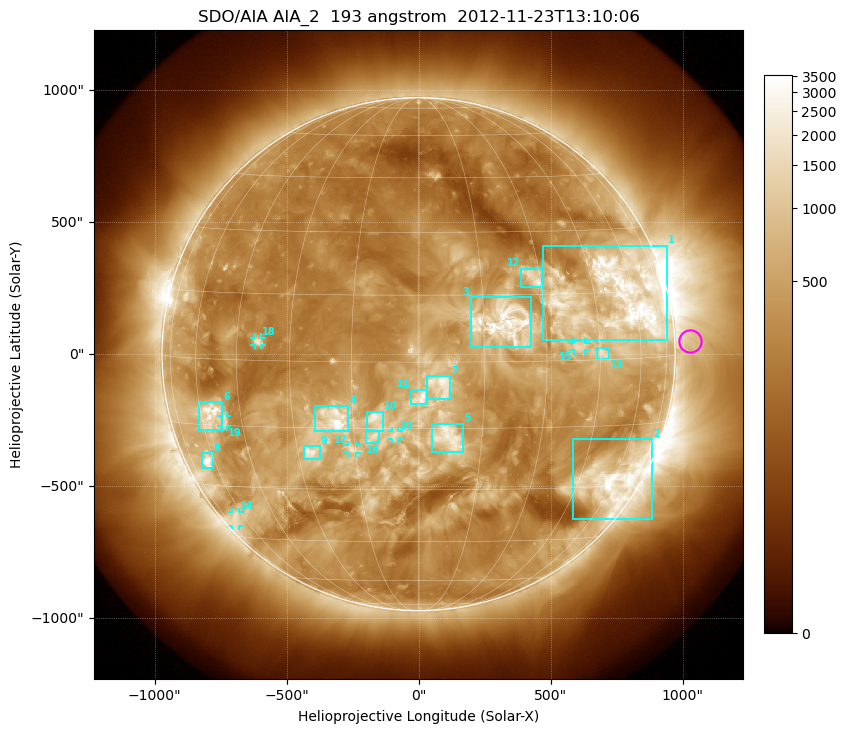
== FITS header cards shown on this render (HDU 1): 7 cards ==
TELESCOP= 'SDO/AIA'
INSTRUME= 'AIA_2'
WAVELNTH=                  193
WAVEUNIT= 'angstrom'
DATE-OBS= '2012-11-23T13:10:06.84'
CTYPE1  = 'HPLN-TAN'
CTYPE2  = 'HPLT-TAN'

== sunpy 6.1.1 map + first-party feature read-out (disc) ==
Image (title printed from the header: SDO/AIA AIA_2  193 angstrom  2012-11-23T13:10:06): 1024 x 1024 px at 2.4 arcsec/px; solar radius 972 arcsec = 405 px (full disc in frame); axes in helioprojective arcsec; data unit not stated in the header (colour bar unlabelled)
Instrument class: DISC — disc imager (sunpy class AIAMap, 193 A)
Bright regions (active regions / flare kernels): reference = the median radial profile (limb darkening/brightening removed); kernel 9 px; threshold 5 sigma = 858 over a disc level ~305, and >= 1.15x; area >= 12 px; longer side >= 10 px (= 24 arcsec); searched inside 0.97 R_sun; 24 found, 20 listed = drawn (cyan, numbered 1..; 6 of them under ~33 arcsec drawn as corner ticks so the feature stays visible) (cap 20 boxes per figure: the strongest are kept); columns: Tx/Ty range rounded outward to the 5 arcsec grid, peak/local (2 s.f.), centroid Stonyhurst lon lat
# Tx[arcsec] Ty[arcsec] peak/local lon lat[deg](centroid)
1 470..940 55..410 13 +54 +14
2 585..885 -625..-320 10 +59 -29
3 195..430 25..215 8.2 +20 +9
4 -395..-265 -290..-195 8.7 -20 -13
5 50..170 -375..-265 5.6 +7 -17
6 -830..-745 -290..-180 10 -56 -13
7 30..120 -170..-85 5.8 +5 -5
8 -820..-780 -435..-375 12 -64 -24
9 -435..-375 -395..-345 8.4 -26 -21
10 -200..-135 -290..-215 5.5 -10 -13
11 -30..30 -190..-135 5.3 +1 -8
12 385..470 255..325 6.8 +28 +19
13 675..720 -20..25 6 +46 +1
14 -710..-680 -650..-595 4 -66 -39
15 585..630 15..45 5.2 +39 +3
16 -200..-145 -340..-290 3.8 -11 -17
17 -270..-235 -375..-345 4.3 -16 -20
18 -625..-595 35..65 6.6 -39 +4
19 -750..-725 -275..-230 5 -51 -14
20 -100..-75 -325..-290 3.5 -5 -17
Off-limb structures (1.02-1.3 R_sun): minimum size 162 px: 4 found; the strongest spans PA ~235..310 deg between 1.02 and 1.3 R_sun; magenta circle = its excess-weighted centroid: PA ~275 deg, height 1.06 R_sun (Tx ~1030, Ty ~50 arcsec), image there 1.8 x the reference